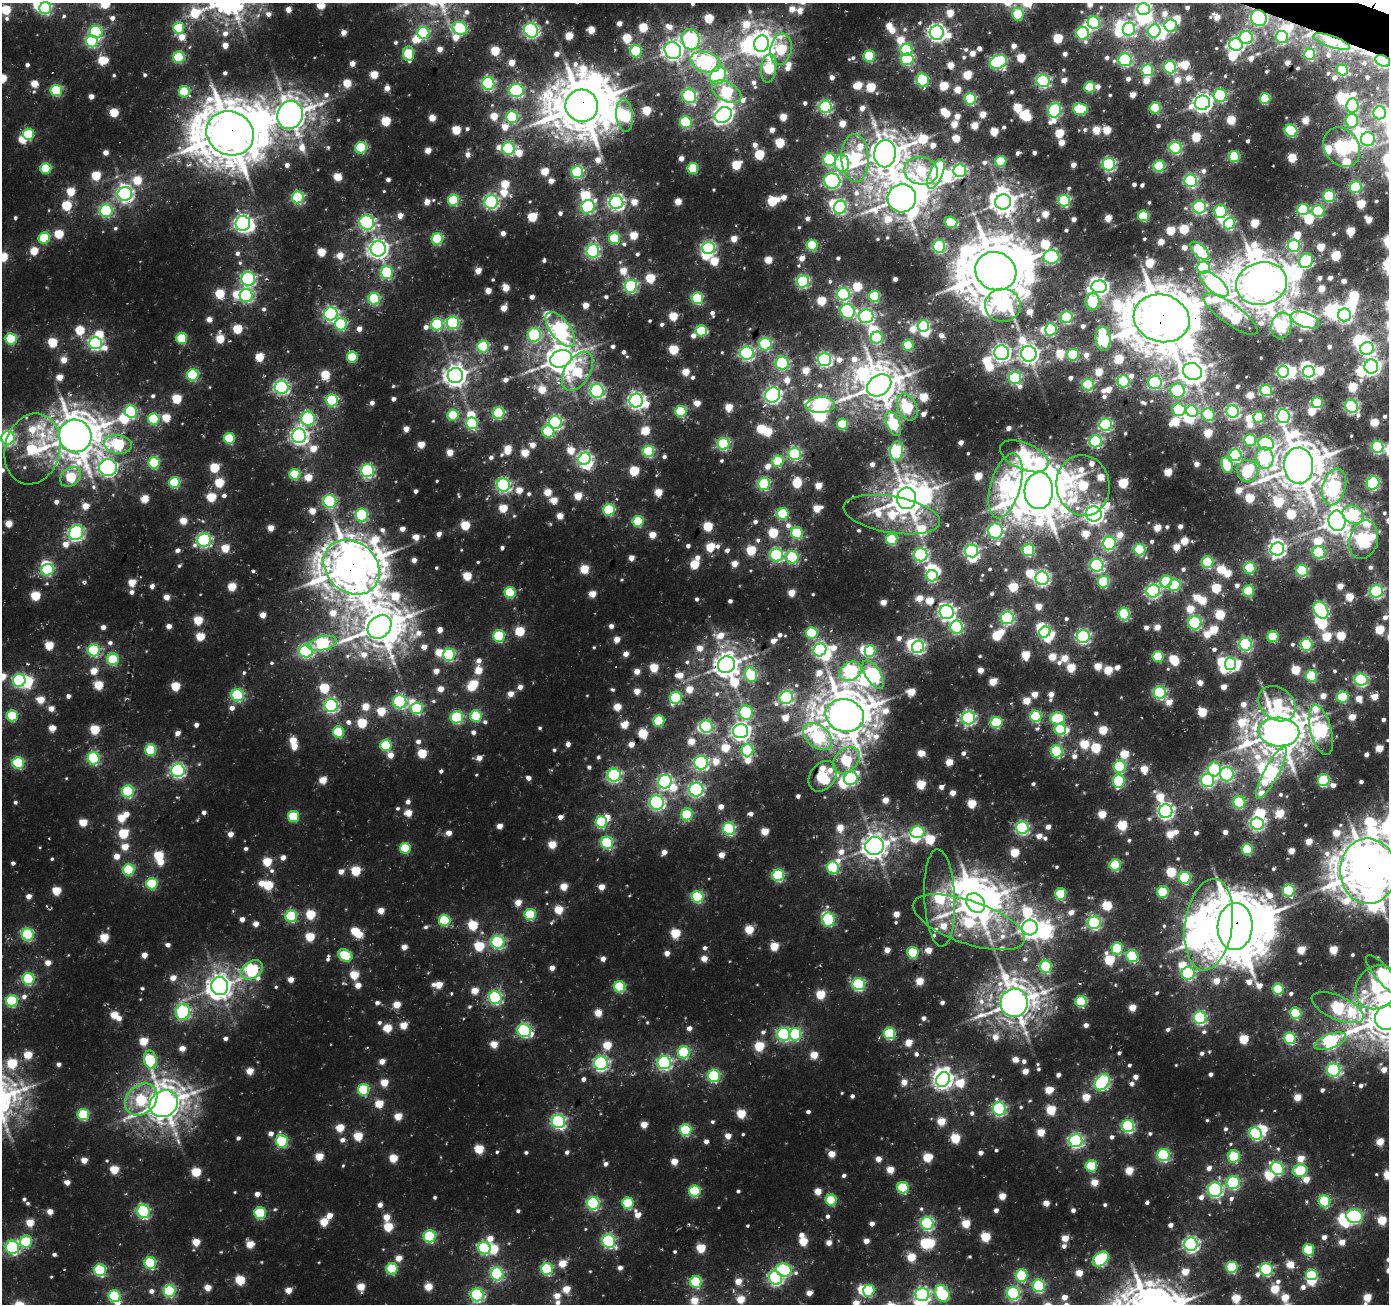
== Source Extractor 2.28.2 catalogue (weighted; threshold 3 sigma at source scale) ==
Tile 10 of 4 x 4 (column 2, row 3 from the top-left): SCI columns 1392-2778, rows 1574-2875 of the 5553 x 5685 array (HDU 1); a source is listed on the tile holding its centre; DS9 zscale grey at full resolution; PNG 1391 x 1306 px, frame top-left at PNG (2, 3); each listed source drawn as its Kron ellipse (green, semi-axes under 4 px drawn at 4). Shown black and unused: <1% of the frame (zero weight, under 2 of 3 exposures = <1% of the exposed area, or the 3 px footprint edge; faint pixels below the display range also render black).
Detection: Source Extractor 2.28.2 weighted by HDU 2 'WHT'; one run over the whole footprint, this tile lists its part. Background 0.00311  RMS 0.0025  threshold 0.0112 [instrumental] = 3 sigma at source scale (4.5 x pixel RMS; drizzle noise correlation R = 1.50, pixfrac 1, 0.0396/0.0396 arcsec/px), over >= 5 px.
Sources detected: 1680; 20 too faint to see at this stretch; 88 inside a brighter object's white glare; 10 cosmic-ray / hot-pixel residue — neither listed nor drawn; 20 inside a brighter listed object's ellipse — not listed separately; of the other 1542, all 500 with FLUX_AUTO >= 22.6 (the completeness limit of this list) listed and drawn (1042 fainter detections not listed), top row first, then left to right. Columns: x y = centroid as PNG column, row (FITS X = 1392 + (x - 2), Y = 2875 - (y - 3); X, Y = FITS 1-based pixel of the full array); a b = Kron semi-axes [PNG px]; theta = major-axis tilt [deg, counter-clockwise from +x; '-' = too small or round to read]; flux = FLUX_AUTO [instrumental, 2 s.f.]
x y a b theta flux
45 8 6 5 - 59
1143 9 6 6 - 95
1018 14 6 5 - 24
1259 18 8 7 - 98
1094 22 6 6 - 51
1171 26 6 6 - 31
179 28 6 5 - 26
460 28 8 6 -25 49
1129 29 7 6 - 73
531 30 7 6 - 110
1154 31 7 6 - 57
96 32 6 6 - 55
937 32 7 7 - 170
423 33 6 6 - 43
1083 33 6 6 - 51
1282 37 6 6 - 50
1246 38 7 6 - 64
691 39 10 9 - 91
92 41 6 6 - 58
1331 42 19 5 -19 46
762 44 8 7 - 450
1236 45 6 6 - 98
781 49 16 10 81 29
673 50 8 8 - 280
906 50 6 6 - 32
636 51 6 6 - 37
409 54 7 5 -85 24
1310 54 5 5 - 37
869 56 5 5 - 32
179 57 5 5 - 35
907 59 6 6 - 51
1125 60 7 6 - 72
1383 61 8 5 -25 78
706 62 16 10 -16 110
998 62 9 6 22 94
1170 67 6 6 - 52
769 68 14 7 82 24
1147 70 6 6 - 43
1342 70 6 5 - 24
718 75 9 7 58 95
923 80 7 6 - 44
1043 81 6 6 - 79
488 83 6 6 - 75
1090 87 5 5 - 23
56 90 5 5 - 36
516 90 7 6 - 75
184 92 5 5 - 26
727 92 16 9 -30 44
1220 95 6 6 - 37
689 96 7 7 - 62
1265 98 5 5 - 27
970 99 6 5 - 47
1202 103 7 7 - 240
582 106 16 16 - 1600
1352 106 7 6 - 61
825 107 6 6 - 76
1155 108 5 5 - 27
1080 109 7 5 -5 34
1055 110 7 6 - 62
1380 113 6 6 - 72
290 115 14 12 71 780
723 115 9 7 34 160
625 116 17 8 -85 53
512 117 6 6 - 44
1352 121 7 6 - 33
686 122 6 6 - 37
1291 131 6 6 - 43
230 133 24 21 -28 1900
28 134 5 5 - 29
1368 139 7 7 - 54
1342 147 21 17 -56 140
361 148 6 5 - 39
508 148 6 6 - 58
1175 148 6 6 - 61
885 154 14 11 80 900
1234 157 5 5 - 32
855 158 24 14 -88 45
829 159 6 6 - 43
1001 161 5 5 - 24
842 163 9 7 -88 30
1109 164 6 6 - 79
1159 166 5 5 - 35
46 168 5 5 - 24
693 168 5 5 - 27
921 171 17 13 -10 28
960 171 6 6 - 90
577 172 6 6 - 60
936 174 16 6 67 56
832 181 8 7 - 92
1191 181 6 6 - 80
1356 187 6 6 - 44
125 194 7 7 - 120
1329 196 6 6 - 40
298 197 6 6 - 53
902 198 14 14 - 940
454 200 5 5 - 33
1064 201 6 6 - 58
491 202 7 6 - 93
616 202 7 6 - 130
1003 202 8 7 - 430
588 207 7 6 - 59
840 207 7 6 - 75
1199 207 6 6 - 75
1303 209 6 5 - 36
106 211 6 6 - 55
1220 211 7 6 - 30
1318 211 6 6 - 38
1144 216 5 5 - 29
367 222 7 7 - 92
951 222 6 5 - 23
243 223 7 7 - 140
1229 223 6 5 - 36
44 238 5 5 - 26
614 238 6 5 - 28
437 239 6 5 - 40
812 245 5 5 - 28
939 246 6 6 - 59
1294 246 6 6 - 61
708 248 6 6 - 87
378 249 7 7 - 240
593 251 7 6 - 87
1200 251 12 6 -43 43
1051 257 8 6 -3 70
1306 261 7 6 - 48
1204 267 6 6 - 58
996 271 21 19 -28 2000
387 273 6 6 - 42
248 279 7 7 - 78
803 282 6 6 - 67
1214 284 17 7 -40 120
1261 284 25 21 14 1400
631 286 6 6 - 82
1099 287 7 6 - 160
843 294 6 6 - 68
246 295 6 6 - 65
874 296 6 5 - 29
697 298 6 5 - 41
374 299 6 6 - 43
1093 301 8 7 - 34
1003 305 18 16 2 45
848 311 7 7 - 57
331 314 7 6 - 93
1230 314 33 10 -36 58
1345 315 6 6 - 96
866 316 7 7 - 92
1067 317 6 6 - 50
1162 318 28 23 -16 2000
1305 320 15 7 -19 180
453 323 6 6 - 55
341 324 6 6 - 44
437 324 6 6 - 45
923 326 6 5 - 55
1281 326 13 10 73 59
560 329 20 9 -52 100
1051 329 6 5 - 44
701 331 6 5 - 24
534 335 7 6 - 49
182 338 5 5 - 23
877 338 6 6 - 38
11 339 5 5 - 34
1103 339 12 7 -85 54
95 343 6 6 - 91
765 344 6 6 - 54
908 345 5 5 - 28
483 346 6 6 - 40
1367 348 7 6 - 84
747 353 6 6 - 89
1002 353 7 7 - 160
1029 354 8 7 - 220
1073 355 6 6 - 32
352 357 5 5 - 23
561 359 11 8 21 690
824 360 7 6 - 92
782 363 6 6 - 63
1371 366 7 7 - 160
577 371 22 12 58 23
1192 371 9 8 - 520
1283 372 6 6 - 77
1309 372 6 5 - 79
193 375 6 5 - 43
455 375 7 7 - 340
1015 378 6 6 - 50
1124 381 6 6 - 47
1155 382 7 6 - 54
879 385 13 10 35 930
1088 385 6 6 - 49
282 387 7 6 - 100
597 391 7 6 - 96
1178 391 7 7 - 53
1266 391 6 5 - 44
772 395 8 7 - 130
332 400 6 6 - 50
636 401 7 6 - 140
1317 403 5 5 - 28
820 405 15 8 4 120
1352 406 7 6 - 86
907 407 14 9 -65 40
1179 410 7 6 - 35
681 411 5 5 - 32
1192 411 6 5 - 36
1233 411 6 6 - 94
131 412 6 6 - 51
499 413 6 5 - 39
453 415 5 5 - 24
1208 415 6 6 - 34
1283 416 7 6 - 100
1259 417 5 5 - 23
154 419 6 5 - 30
308 419 7 7 - 54
555 422 6 6 - 88
472 423 6 6 - 47
843 424 5 5 - 24
893 424 13 6 -68 38
1106 425 6 6 - 70
548 432 6 6 - 39
75 436 17 16 - 1200
299 436 7 7 - 160
8 438 7 6 - 91
229 438 5 5 - 26
1250 440 6 5 - 25
1096 441 6 6 - 64
1266 443 8 7 - 47
118 444 14 9 -7 42
723 444 6 6 - 60
1377 447 6 6 - 56
32 449 36 27 76 41
648 451 6 6 - 43
897 451 10 6 83 70
795 454 6 6 - 64
1236 455 6 6 - 56
1024 456 26 13 -24 81
1265 458 11 8 -83 31
585 459 6 5 - 99
778 461 6 5 - 29
154 463 6 5 - 37
1227 465 8 5 -69 23
1299 466 18 14 -88 1300
108 468 9 8 - 170
367 471 6 6 - 74
1247 471 11 10 - 37
295 474 5 5 - 29
71 477 11 8 41 24
175 482 5 5 - 31
1373 483 7 6 - 63
764 484 6 6 - 56
503 485 6 6 - 92
1083 485 30 26 -79 45
1005 486 33 15 74 43
1334 487 18 11 74 71
1039 491 18 14 87 1600
907 498 11 9 85 840
330 502 6 6 - 69
609 510 6 6 - 42
783 514 6 6 - 29
892 514 49 18 -10 33
1094 514 8 7 - 240
362 515 6 6 - 45
1353 515 11 9 -22 31
638 521 5 5 - 28
1337 521 10 8 -83 460
996 531 7 7 - 84
76 533 8 7 - 110
797 533 6 5 - 27
892 539 6 5 - 29
204 540 7 6 - 92
1364 540 19 14 76 120
1109 543 6 6 - 72
1277 549 7 6 - 140
1028 550 6 6 - 40
1140 550 6 5 - 43
971 551 6 6 - 88
1319 553 6 6 - 36
777 555 6 6 - 66
921 555 6 6 - 77
792 557 6 6 - 41
1208 562 6 6 - 40
1097 565 6 6 - 86
352 567 30 25 -42 1500
1250 568 6 5 - 31
48 570 6 6 - 45
1302 571 6 6 - 43
932 576 5 5 - 43
1042 578 7 6 - 110
1104 582 6 5 - 35
1166 582 6 6 - 32
1175 585 6 5 - 31
1153 591 6 6 - 92
1248 591 6 5 - 28
1377 591 6 6 - 79
510 592 5 5 - 26
1321 610 9 6 -58 77
947 612 7 7 - 150
1124 614 6 5 - 42
1007 618 6 6 - 74
1195 623 7 6 - 60
380 627 13 10 46 1100
957 627 6 6 - 63
1045 632 6 5 - 40
812 633 6 5 - 34
499 636 6 5 - 38
1083 637 6 6 - 93
1273 637 5 5 - 24
322 643 15 7 13 74
1246 644 6 6 - 71
1306 645 6 6 - 48
918 647 6 6 - 86
94 650 6 6 - 51
820 650 7 6 - 92
306 651 6 6 - 78
870 651 6 5 - 29
449 655 6 6 - 55
1158 656 5 5 - 24
113 659 6 6 - 33
1230 664 6 5 - 66
727 665 9 8 - 470
850 671 12 9 31 87
751 675 7 6 - 26
873 675 16 7 -59 76
1311 676 6 5 - 34
19 680 6 6 - 52
1361 680 6 6 - 71
1160 693 6 6 - 69
238 695 6 6 - 55
1343 697 6 5 - 29
676 698 6 5 - 37
786 698 7 6 - 97
400 702 6 6 - 69
1277 704 20 16 -39 23
331 706 6 6 - 91
417 708 6 6 - 45
746 713 7 7 - 46
12 716 5 5 - 26
476 716 6 5 - 28
845 716 19 16 -16 1300
1036 716 6 5 - 38
457 717 6 6 - 48
968 718 7 6 - 94
1058 718 7 6 - 33
659 721 5 5 - 27
996 722 6 5 - 34
706 726 6 6 - 59
1060 729 6 5 - 25
1321 730 26 10 -75 110
741 731 7 7 - 190
338 732 5 5 - 25
1279 732 20 14 -3 1200
818 737 16 11 -40 53
386 745 6 5 - 25
151 750 5 5 - 29
748 750 6 6 - 43
1057 751 6 6 - 44
94 758 6 6 - 56
846 760 15 11 44 32
18 763 6 6 - 40
701 763 7 7 - 76
1119 766 6 6 - 37
1214 769 7 6 - 50
178 770 7 6 - 99
1271 773 29 7 62 89
1227 774 7 7 - 70
614 775 6 6 - 91
823 776 16 12 54 55
851 778 7 6 - 58
1207 780 7 6 - 81
1324 780 6 6 - 42
1119 781 7 6 - 37
665 782 7 6 - 95
696 790 7 7 - 96
128 791 6 6 - 48
1239 802 6 6 - 37
657 803 7 7 - 93
1166 811 7 6 - 150
687 814 6 5 - 26
293 816 5 5 - 23
601 822 6 5 - 38
1257 823 6 6 - 92
1022 828 6 6 - 75
729 829 6 6 - 62
917 832 7 5 -1 46
607 843 6 6 - 45
875 846 9 9 - 450
405 848 5 5 - 23
1247 849 5 5 - 31
1115 865 5 5 - 35
833 868 6 6 - 37
129 870 6 6 - 29
1368 871 33 28 -88 1600
778 875 6 6 - 45
1185 878 6 6 - 42
152 884 5 5 - 29
1289 890 6 6 - 45
1163 892 6 5 - 24
1061 894 6 5 - 24
697 897 6 6 - 45
940 898 49 15 -87 49
976 903 11 8 -49 920
530 915 5 5 - 27
291 916 6 6 - 39
445 920 5 5 - 31
828 920 7 6 - 55
969 922 59 21 -19 47
1094 923 6 6 - 80
1209 925 46 23 82 81
1235 927 23 17 87 2300
1030 928 8 7 - 280
28 934 6 6 - 52
498 942 6 6 - 65
1117 948 6 6 - 31
913 953 6 5 - 27
345 955 8 5 -30 25
1132 956 6 6 - 35
1046 967 6 6 - 37
252 970 12 8 34 60
1188 973 6 6 - 55
1383 975 25 8 -49 67
28 979 6 6 - 45
859 984 6 6 - 59
220 986 9 8 - 400
620 987 6 5 - 31
1377 987 23 20 49 42
1278 989 5 5 - 28
495 997 6 6 - 73
12 1001 6 6 - 38
1081 1002 5 5 - 32
1014 1003 14 13 - 940
1338 1008 28 12 -24 65
183 1012 8 7 - 74
1296 1013 6 5 - 31
1200 1018 6 6 - 68
1386 1018 12 11 - 1200
524 1031 7 6 - 67
890 1033 6 5 - 39
784 1034 6 6 - 69
795 1034 6 6 - 46
1290 1038 6 6 - 36
1330 1041 17 7 21 93
684 1052 6 6 - 38
150 1060 9 6 -79 39
601 1063 7 7 - 96
664 1063 7 6 - 93
1334 1070 6 6 - 71
714 1076 6 6 - 47
943 1079 8 6 57 190
1102 1082 9 6 53 93
364 1090 5 5 - 33
141 1100 18 14 43 27
164 1104 15 13 34 860
999 1109 6 6 - 81
83 1115 5 5 - 33
558 1121 7 6 - 94
1128 1126 6 6 - 58
686 1130 6 6 - 36
1256 1134 6 6 - 53
282 1141 6 6 - 37
1076 1141 6 6 - 98
1164 1155 6 6 - 59
1234 1156 6 6 - 28
1091 1166 6 5 - 24
1277 1169 7 6 - 51
1300 1170 7 6 - 23
1233 1183 6 6 - 55
903 1188 6 5 - 32
1215 1190 7 7 - 97
695 1191 6 5 - 33
831 1200 5 5 - 23
1325 1201 6 6 - 34
593 1203 6 6 - 63
628 1203 6 5 - 26
143 1211 6 6 - 67
260 1213 6 6 - 30
1355 1216 8 6 -10 75
927 1223 6 6 - 72
430 1236 6 6 - 49
609 1241 7 6 - 75
26 1242 6 6 - 28
1191 1244 6 6 - 120
12 1247 7 6 - 77
484 1248 6 6 - 49
1309 1250 6 5 - 23
1101 1259 9 6 40 57
150 1263 6 6 - 38
1232 1267 6 5 - 32
392 1269 6 5 - 25
547 1269 6 6 - 41
1266 1269 6 6 - 51
100 1270 6 6 - 44
784 1270 8 6 -17 53
497 1274 6 6 - 65
1022 1275 6 6 - 32
1312 1275 6 5 - 30
776 1278 7 6 - 93
696 1282 6 6 - 32
1039 1286 6 6 - 45
169 1291 6 6 - 44
869 1291 6 5 - 33
1013 1293 6 6 - 68
922 1294 7 6 - 94
942 1294 9 7 -58 50
477 1295 6 6 - 68
114 1296 6 6 - 39
Overlapping masked pixels (flux is a lower limit): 12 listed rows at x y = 1259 18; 1331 42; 1383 61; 582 106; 290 115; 230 133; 1162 318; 820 405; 352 567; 727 665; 1368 871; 1235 927
Isophote crosses this tile's border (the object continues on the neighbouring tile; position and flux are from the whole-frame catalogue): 9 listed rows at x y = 45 8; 1143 9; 1383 61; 8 438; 1368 871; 1383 975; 1377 987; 1386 1018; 114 1296